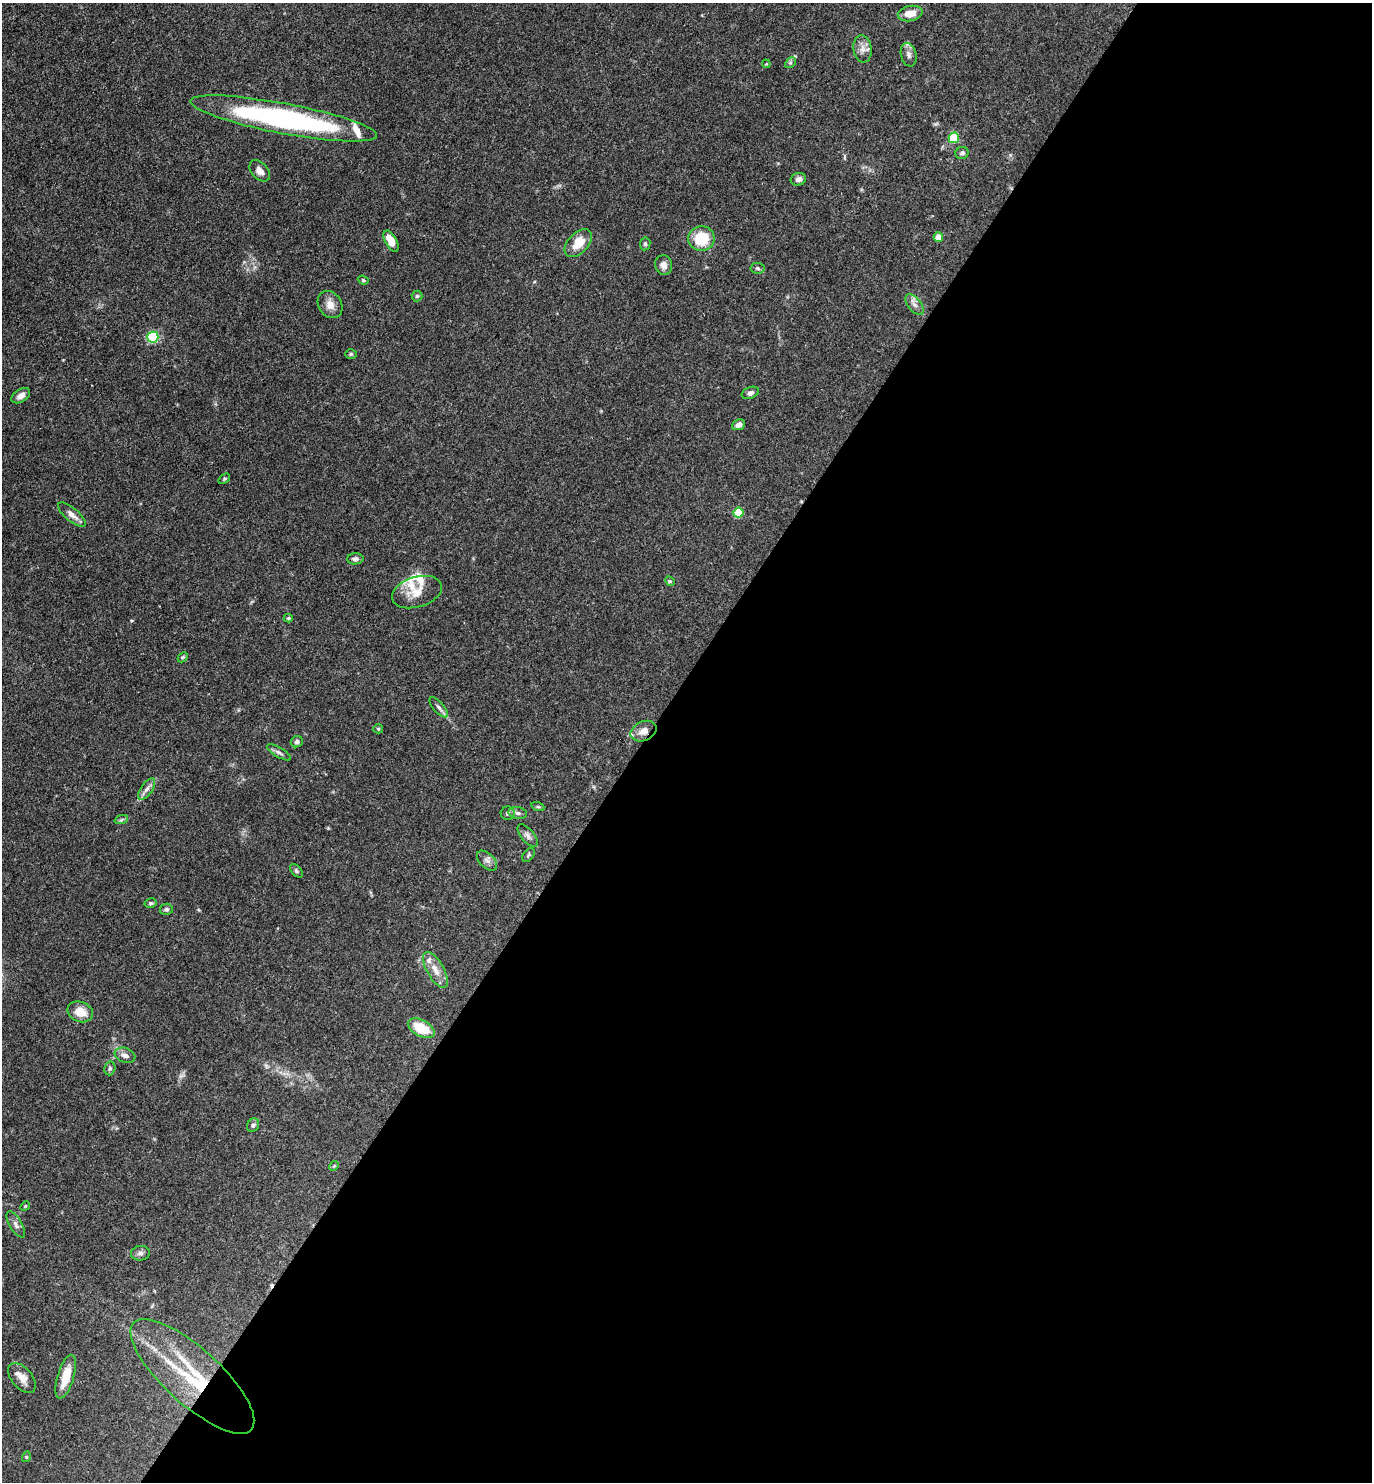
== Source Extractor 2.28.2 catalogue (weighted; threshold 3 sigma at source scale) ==
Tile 12 of 4 x 4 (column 4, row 3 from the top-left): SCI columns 4262-5631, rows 1481-2960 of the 5923 x 5919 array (HDU 1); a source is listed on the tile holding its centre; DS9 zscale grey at full resolution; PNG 1374 x 1484 px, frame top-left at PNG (2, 3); each listed source drawn as its Kron ellipse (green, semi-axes under 4 px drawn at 4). Shown black and unused: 53% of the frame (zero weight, under 3 of 4 exposures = <1% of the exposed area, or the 3 px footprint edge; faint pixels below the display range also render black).
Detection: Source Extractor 2.28.2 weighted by HDU 2 'WHT'; one run over the whole footprint, this tile lists its part. Background 0.112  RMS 0.0043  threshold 0.0194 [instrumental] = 3 sigma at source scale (4.5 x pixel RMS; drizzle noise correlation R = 1.50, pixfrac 1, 0.05/0.05 arcsec/px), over >= 5 px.
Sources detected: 70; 1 cosmic-ray / hot-pixel residue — neither listed nor drawn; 5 inside a brighter listed object's ellipse — not listed separately; the other 64 listed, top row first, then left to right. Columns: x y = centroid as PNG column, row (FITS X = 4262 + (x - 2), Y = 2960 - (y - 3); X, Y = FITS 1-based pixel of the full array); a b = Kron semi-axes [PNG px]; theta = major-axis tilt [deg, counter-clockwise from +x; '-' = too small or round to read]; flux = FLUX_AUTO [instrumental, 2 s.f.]
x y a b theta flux
910 13 12 7 12 4.7
863 49 13 9 -82 2.9
909 55 12 7 -75 1.9
790 63 6 4 44 0.69
766 64 4 3 - 0.36
284 118 95 15 -11 100
954 138 5 5 - 22
962 153 6 6 - 1.1
260 171 12 8 -49 2.6
798 179 8 6 15 1.5
938 237 5 4 - 6.5
701 238 13 12 - 13
391 241 11 5 -62 6.1
578 243 17 10 45 7.4
645 244 6 5 - 0.89
664 265 10 8 -76 2.5
758 268 7 5 -4 0.87
363 280 5 4 - 0.61
417 296 5 5 - 0.64
330 305 14 11 -57 3.7
914 305 12 6 -50 2.1
153 337 5 5 - 40
351 354 6 5 - 0.62
750 393 9 5 22 1.2
21 396 10 6 32 2.3
739 425 7 5 22 2.1
224 479 6 3 36 0.53
738 512 5 5 - 15
72 515 17 6 -40 2.7
355 559 8 5 3 1.1
670 581 5 4 - 0.55
417 592 26 15 17 7.2
288 618 4 4 - 0.59
183 657 6 4 44 0.59
439 707 12 5 -49 1.5
378 729 5 4 - 0.46
644 731 13 9 25 4
297 742 6 5 - 1.2
279 752 13 5 -30 1.4
147 789 12 5 55 1.9
538 807 7 4 -18 0.57
508 813 7 6 - 1.1
518 813 9 6 -10 1.2
121 820 7 4 19 0.69
528 836 13 6 -50 1.8
528 855 8 5 53 0.7
487 861 12 7 -45 1.8
296 871 8 5 -47 0.86
151 903 6 4 13 0.75
166 909 6 5 - 0.99
435 970 20 8 -61 4.6
80 1012 13 10 -21 6.5
421 1028 14 8 -29 12
125 1055 11 7 -20 2.1
110 1068 7 5 75 0.9
253 1125 7 6 - 1.1
334 1166 5 4 - 0.48
25 1206 5 4 - 0.5
16 1224 15 6 -60 1.8
140 1253 9 7 7 1.4
192 1376 79 27 -42 44
66 1377 23 8 73 7.7
22 1378 17 10 -50 4
26 1457 5 3 - 0.44
Overlapping masked pixels (flux is a lower limit): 2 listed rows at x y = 644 731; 192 1376